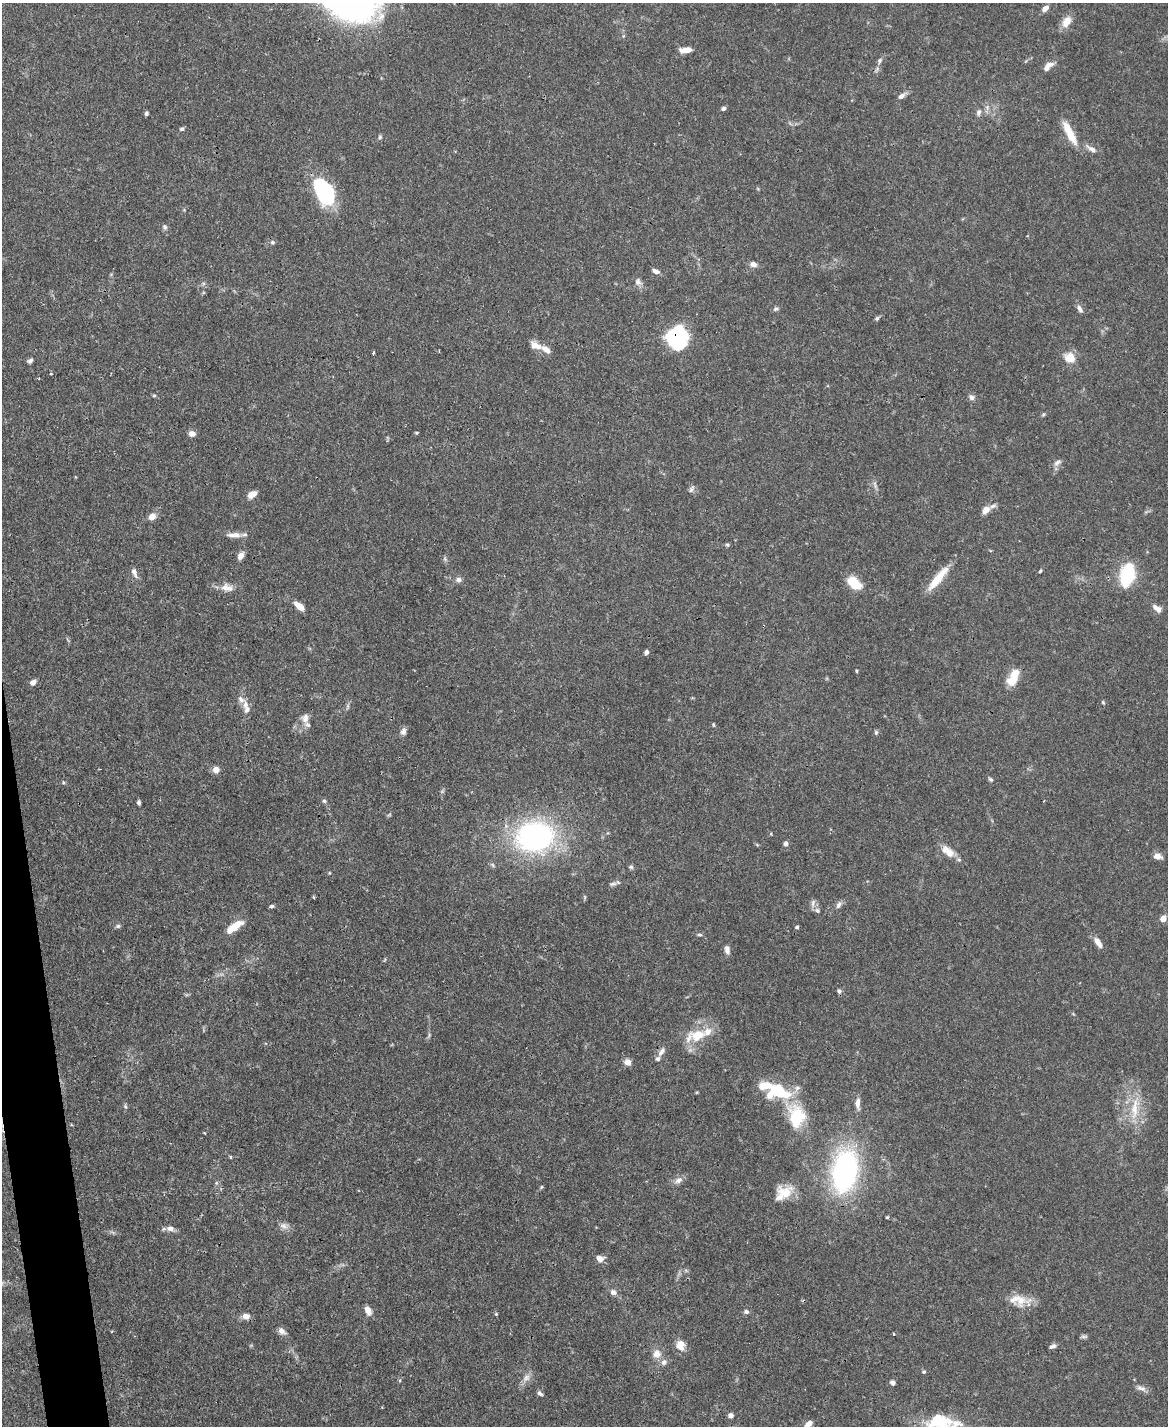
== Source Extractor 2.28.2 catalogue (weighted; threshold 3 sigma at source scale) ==
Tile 7 of 4 x 3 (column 3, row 2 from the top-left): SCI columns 2333-3498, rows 1666-3089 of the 4666 x 4644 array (HDU 1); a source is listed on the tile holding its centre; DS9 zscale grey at full resolution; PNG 1170 x 1428 px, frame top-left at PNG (2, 3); no overlay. Shown black and unused: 2% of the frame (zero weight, under 3 of 4 exposures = <1% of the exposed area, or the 3 px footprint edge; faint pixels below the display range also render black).
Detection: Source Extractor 2.28.2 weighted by HDU 2 'WHT'; one run over the whole footprint, this tile lists its part. Background 0.0889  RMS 0.0036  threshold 0.0163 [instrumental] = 3 sigma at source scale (4.5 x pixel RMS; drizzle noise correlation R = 1.50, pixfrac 1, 0.05/0.05 arcsec/px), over >= 5 px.
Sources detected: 138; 3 inside a brighter object's white glare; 1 cosmic-ray / hot-pixel residue — not listed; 12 inside a brighter listed object's ellipse — not listed separately; the other 122 listed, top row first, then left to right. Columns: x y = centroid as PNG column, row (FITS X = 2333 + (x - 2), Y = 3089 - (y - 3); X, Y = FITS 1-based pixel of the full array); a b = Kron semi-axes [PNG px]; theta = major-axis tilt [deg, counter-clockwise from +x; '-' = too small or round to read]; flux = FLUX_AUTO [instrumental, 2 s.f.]
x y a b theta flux
1045 8 8 5 41 2.4
1067 21 13 8 57 4.6
686 50 12 5 2 4
880 61 8 6 66 0.94
1050 65 11 6 5 1.9
901 96 10 6 35 1.6
723 109 5 4 - 0.99
979 112 10 6 73 1.2
146 113 5 4 - 0.79
182 129 6 5 - 0.68
1070 133 33 8 -63 7.2
380 137 7 5 63 0.66
1091 149 15 6 -33 2.1
322 194 44 17 -64 19
165 227 7 6 - 0.84
272 242 7 6 - 0.77
753 264 8 6 -17 2
656 271 8 5 -24 1.5
638 282 10 8 -28 1.6
776 309 7 6 - 0.8
1080 309 11 5 -60 1.5
877 318 5 5 - 0.74
676 336 21 18 30 30
536 345 16 8 -22 3.2
373 353 3 3 - 0.71
1070 357 15 12 -19 4.6
30 360 8 5 28 0.91
51 374 3 3 - 0.7
154 395 5 3 - 0.45
971 397 7 7 - 1.2
1043 414 5 5 - 0.48
192 434 8 7 - 1.8
1057 462 12 7 33 1.5
875 485 12 4 -75 1.1
692 489 12 5 64 0.99
252 494 9 6 27 3.6
986 510 9 6 46 3.5
152 517 6 6 - 3.7
234 535 21 6 1 2.9
727 545 6 5 - 0.54
241 556 8 6 64 2.3
445 559 8 4 -54 0.66
1040 571 5 3 - 0.44
134 572 12 6 -70 2
1127 575 15 8 77 39
938 578 35 8 51 8.5
458 580 8 7 - 1.5
854 583 12 7 -38 12
227 588 19 10 -11 3.5
299 606 11 5 -40 4.5
1157 608 14 7 -38 2.2
646 652 5 5 - 1
856 671 4 3 - 0.42
1012 680 14 10 38 6.4
33 682 7 5 40 1.8
1103 702 5 4 - 0.42
245 704 11 8 -81 2
347 706 8 4 81 0.74
305 718 14 9 -86 2.4
713 724 5 3 - 0.43
403 731 9 6 73 1.4
876 733 6 5 - 0.67
216 770 7 7 - 2.4
991 779 7 4 -40 0.63
324 801 6 4 -18 0.68
139 802 5 3 - 0.81
535 836 28 22 9 97
786 844 5 5 - 1.4
945 850 12 10 18 3
1157 856 8 6 -12 2.8
631 867 6 5 - 0.69
329 873 5 3 - 0.3
613 884 11 5 9 1.1
585 897 6 4 -72 0.47
813 903 13 5 79 1.2
839 905 11 6 56 1.3
271 906 6 4 3 0.74
817 910 8 7 - 1.1
1163 919 5 5 - 3.3
118 926 7 5 1 0.72
234 927 20 7 35 6.3
797 927 4 3 - 0.64
700 935 8 4 -1 0.57
1098 943 12 6 -60 3
727 950 10 7 -73 1.6
839 991 5 5 - 0.98
698 1035 26 16 5 11
661 1052 14 6 55 1.8
627 1062 6 6 - 3.2
778 1091 26 17 -10 21
857 1103 14 6 -88 2.4
125 1106 6 4 -48 0.53
1135 1108 37 10 83 9.3
797 1116 28 20 -85 17
230 1156 4 3 - 0.44
845 1171 33 20 80 87
678 1180 12 8 33 2
541 1187 6 4 87 0.41
785 1192 21 15 -5 7
887 1217 4 3 - 0.4
284 1226 12 8 -28 2
170 1228 11 7 0 1.9
600 1259 8 7 - 2.4
613 1292 8 7 - 1.7
1019 1300 31 14 -10 6.8
368 1310 10 6 -64 2.7
746 1312 7 6 - 0.9
496 1314 5 4 - 0.43
246 1316 8 7 - 2.5
282 1331 11 7 -39 2
1084 1336 10 4 -4 0.74
680 1345 14 11 -73 3.4
1053 1346 9 5 18 1.1
657 1354 11 10 - 3.2
924 1372 5 5 - 0.54
526 1378 12 9 37 2.3
892 1382 6 5 - 1.2
1141 1388 14 6 -18 1.7
540 1393 8 5 -46 0.96
731 1415 5 5 - 1.6
940 1421 32 19 -1 16
808 1425 11 6 52 2.7
Overlapping masked pixels (flux is a lower limit): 2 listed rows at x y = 676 336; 535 836
Isophote crosses this tile's border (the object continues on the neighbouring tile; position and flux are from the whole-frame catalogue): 3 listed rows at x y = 731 1415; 940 1421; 808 1425